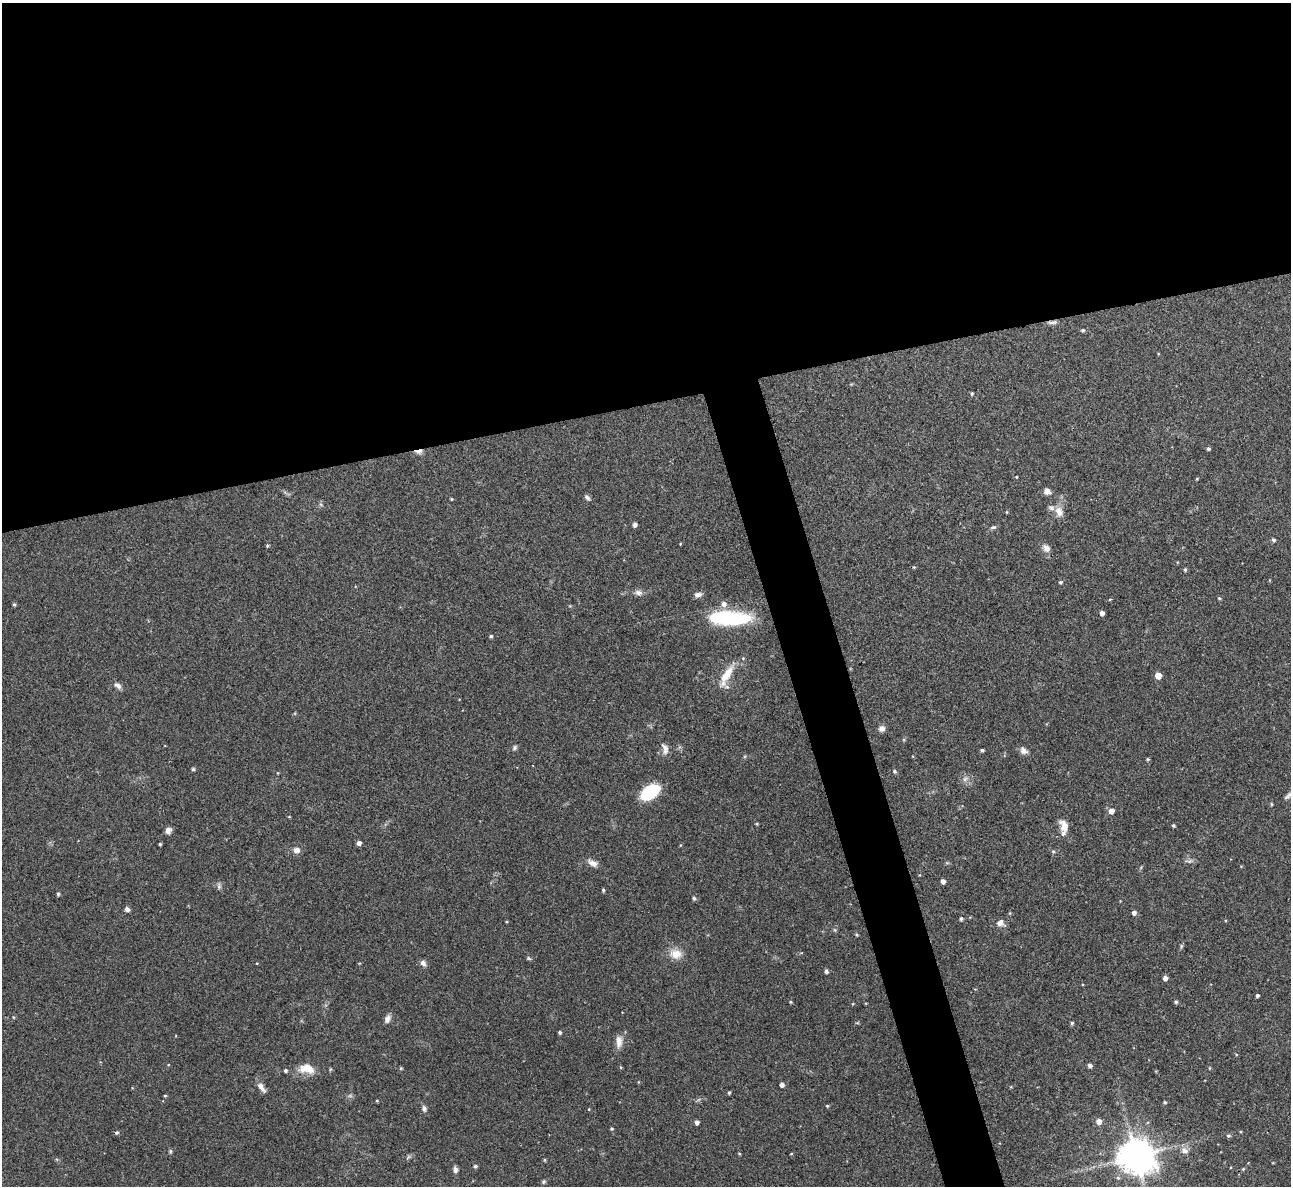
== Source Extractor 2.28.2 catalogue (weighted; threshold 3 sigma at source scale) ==
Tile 2 of 4 x 4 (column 2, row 1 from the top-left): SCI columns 1291-2579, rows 3696-4879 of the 5158 x 5143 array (HDU 1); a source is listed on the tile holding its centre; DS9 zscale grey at full resolution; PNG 1293 x 1188 px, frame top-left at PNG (2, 3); no overlay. Shown black and unused: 37% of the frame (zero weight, under 3 of 4 exposures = <1% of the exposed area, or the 3 px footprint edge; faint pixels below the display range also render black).
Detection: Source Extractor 2.28.2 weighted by HDU 2 'WHT'; one run over the whole footprint, this tile lists its part. Background 0.072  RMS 0.0054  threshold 0.0245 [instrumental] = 3 sigma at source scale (4.5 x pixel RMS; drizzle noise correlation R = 1.50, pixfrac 1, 0.05/0.05 arcsec/px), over >= 5 px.
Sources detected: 114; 1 too faint to see at this stretch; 1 cosmic-ray / hot-pixel residue — not listed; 2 inside a brighter listed object's ellipse — not listed separately; the other 110 listed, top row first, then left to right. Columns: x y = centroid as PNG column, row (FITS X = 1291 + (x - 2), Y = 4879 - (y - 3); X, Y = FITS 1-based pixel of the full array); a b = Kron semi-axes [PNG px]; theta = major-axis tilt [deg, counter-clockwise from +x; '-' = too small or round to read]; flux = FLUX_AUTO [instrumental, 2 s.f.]
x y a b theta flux
1052 322 15 4 5 1.9
1083 330 5 4 - 0.89
972 393 4 4 - 0.86
1208 449 4 4 - 0.94
419 451 11 5 8 2.5
1016 477 4 3 - 0.4
1197 479 3 3 - 0.5
1047 491 8 7 - 2.5
587 498 9 5 -49 1.3
451 499 3 3 - 0.5
1007 512 4 3 - 0.45
1059 512 14 10 -69 4.6
635 525 4 4 - 1.8
993 527 8 4 13 1.1
1273 540 5 4 - 1.1
680 544 3 2 - 0.42
267 546 4 4 - 0.58
1046 548 11 8 -43 3
914 567 4 4 - 0.55
1185 570 4 3 - 0.8
1060 582 4 4 - 0.91
638 593 11 7 -12 2.3
698 595 9 6 13 2.3
1219 598 4 4 - 0.68
1110 599 4 3 - 0.46
724 604 7 6 - 2.7
14 605 5 4 - 0.78
1102 613 4 4 - 2.5
729 618 42 14 -2 48
491 636 4 4 - 0.91
726 675 32 9 61 10
1158 676 5 5 - 7.5
118 685 11 6 -38 2.2
882 728 8 7 - 2.4
515 748 7 5 49 1.1
665 749 17 8 -71 3.3
982 750 4 3 - 1
1023 751 10 8 -41 2.6
1148 759 4 4 - 0.74
193 769 4 4 - 0.89
895 771 5 5 - 0.87
965 779 9 6 31 1.9
650 792 18 11 35 30
1289 795 15 5 34 2
1271 804 4 4 - 0.59
1111 811 5 5 - 4.2
289 817 4 3 - 0.44
1064 825 18 10 -72 5.1
1173 825 4 3 - 0.82
168 830 7 6 - 2.6
359 843 4 4 - 2.4
160 844 3 3 - 0.71
296 850 8 7 - 2.8
1053 851 5 5 - 0.78
1189 861 12 5 5 1.6
593 863 14 7 -28 3.1
943 881 4 4 - 2.5
219 886 9 5 -86 1.5
603 890 4 3 - 0.74
58 894 4 3 - 0.92
694 898 5 4 - 1.1
127 909 6 5 - 1.7
1134 913 5 5 - 1.9
961 919 4 4 - 1.3
506 922 3 3 - 0.51
1000 923 11 10 - 2.9
835 930 6 4 -71 0.68
856 935 5 4 - 0.65
676 954 17 13 -10 6.7
529 958 6 4 -23 0.84
423 963 8 7 - 2
826 971 4 4 - 1.5
1165 978 4 4 - 2.4
1257 995 3 3 - 1.2
790 1002 4 3 - 0.51
1176 1002 5 4 - 0.94
13 1017 5 4 - 0.63
387 1019 10 7 62 2.5
1072 1023 4 4 - 0.86
560 1032 4 4 - 0.98
619 1042 17 8 89 4.1
1090 1065 5 4 - 1.8
307 1068 19 11 -8 9
401 1068 4 3 - 0.64
1210 1068 5 3 - 0.48
285 1071 4 4 - 1
782 1085 4 4 - 2.2
261 1087 14 6 -55 3.4
729 1092 4 3 - 0.75
165 1096 4 3 - 0.55
377 1101 4 3 - 0.45
1165 1102 4 4 - 0.75
827 1106 4 3 - 0.75
424 1109 8 6 -68 1.6
589 1109 4 2 - 0.38
1099 1121 5 5 - 4
697 1122 4 4 - 2
611 1129 4 4 - 0.75
1228 1136 5 5 - 0.99
1184 1150 12 8 -29 3.3
170 1151 8 4 82 0.77
739 1153 4 4 - 0.55
791 1154 4 3 - 0.4
1136 1156 10 10 - 1300
408 1157 8 4 53 0.95
545 1160 4 4 - 0.66
475 1166 5 4 - 0.98
455 1169 6 5 - 2.2
1243 1169 4 4 - 0.62
544 1182 6 5 - 0.86
Overlapping masked pixels (flux is a lower limit): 3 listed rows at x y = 1052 322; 419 451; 1000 923
Isophote crosses this tile's border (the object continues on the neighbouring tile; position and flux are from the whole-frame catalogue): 1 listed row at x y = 1289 795